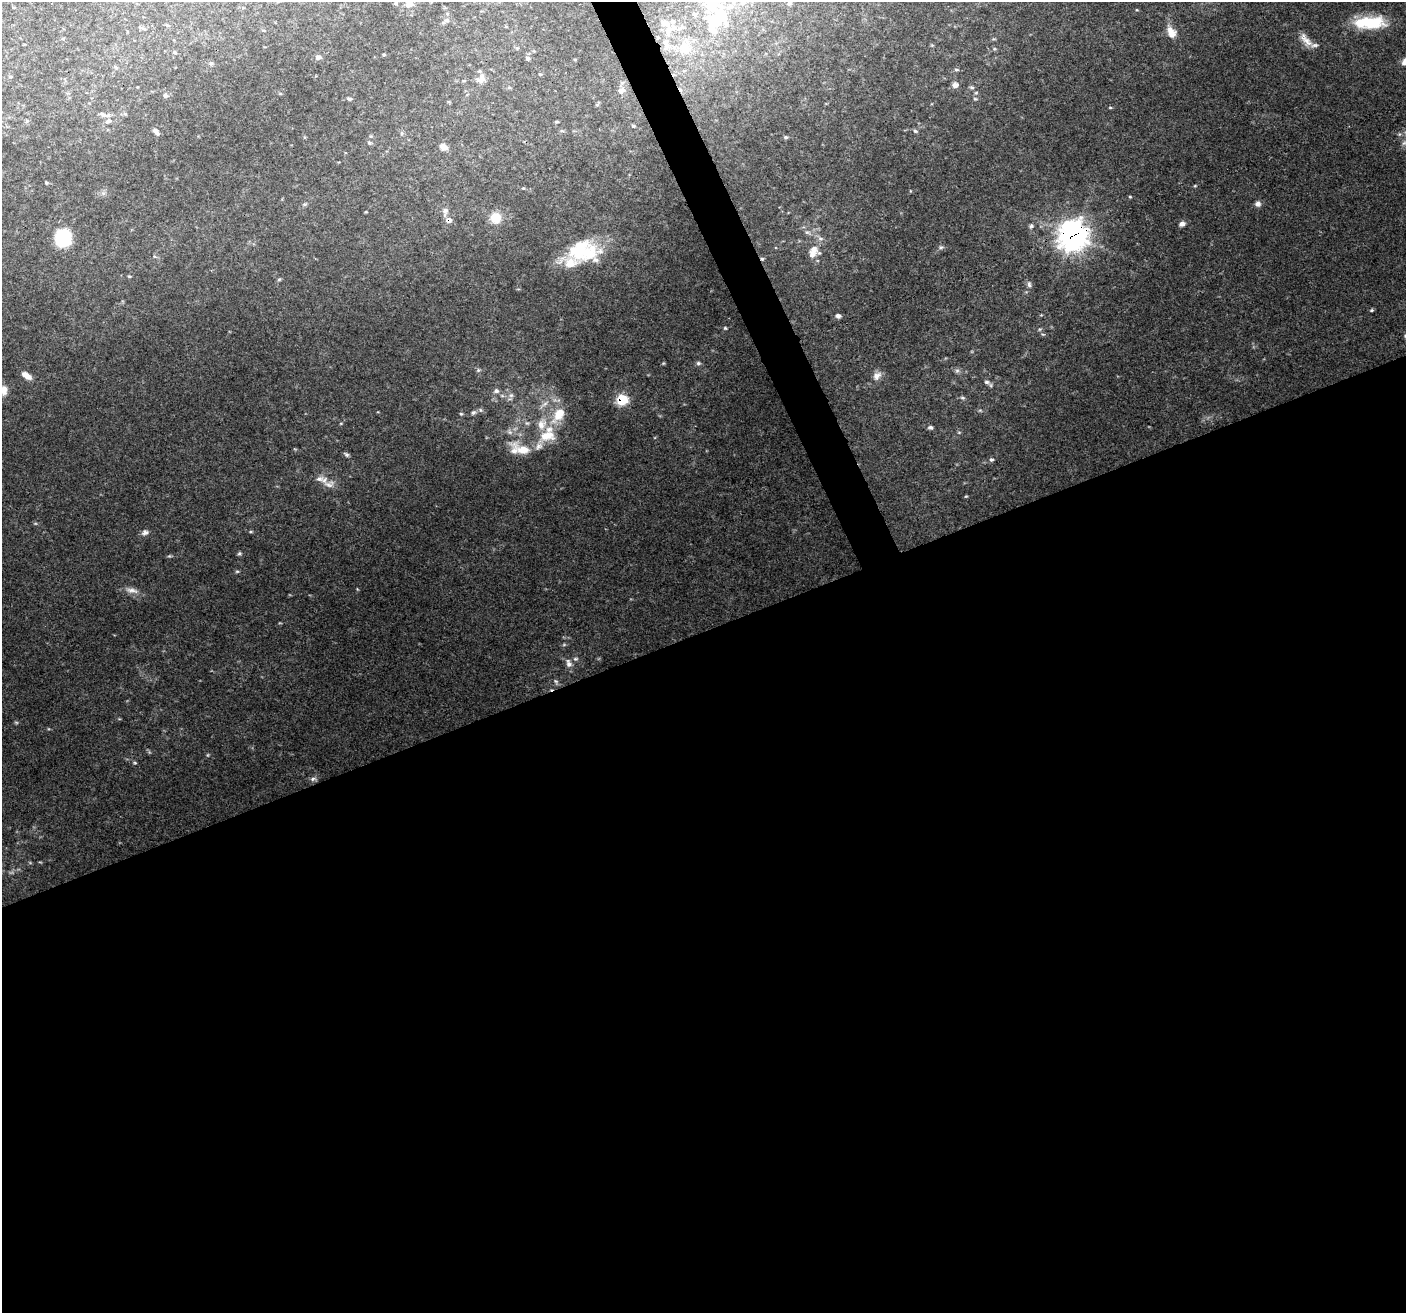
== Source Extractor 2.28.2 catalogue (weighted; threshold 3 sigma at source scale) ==
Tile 15 of 4 x 4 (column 3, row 4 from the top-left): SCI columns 2810-4213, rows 145-1455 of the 5618 x 5474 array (HDU 1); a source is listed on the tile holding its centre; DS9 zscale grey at full resolution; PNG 1408 x 1315 px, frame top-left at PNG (2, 2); no overlay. Shown black and unused: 53% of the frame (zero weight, under 3 of 4 exposures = <1% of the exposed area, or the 3 px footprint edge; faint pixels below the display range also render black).
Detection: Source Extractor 2.28.2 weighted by HDU 2 'WHT'; one run over the whole footprint, this tile lists its part. Background 0.115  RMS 0.006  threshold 0.0269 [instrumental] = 3 sigma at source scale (4.5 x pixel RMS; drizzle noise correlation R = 1.50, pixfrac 1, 0.0396/0.0396 arcsec/px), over >= 5 px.
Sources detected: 120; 2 too faint to see at this stretch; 2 cosmic-ray / hot-pixel residue — not listed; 16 inside a brighter listed object's ellipse — not listed separately; the other 100 listed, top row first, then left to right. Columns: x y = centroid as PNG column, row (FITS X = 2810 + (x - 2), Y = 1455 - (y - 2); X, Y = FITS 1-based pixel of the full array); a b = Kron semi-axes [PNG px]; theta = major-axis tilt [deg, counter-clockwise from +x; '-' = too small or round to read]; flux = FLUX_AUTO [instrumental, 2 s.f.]
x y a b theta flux
396 3 6 4 -71 0.94
409 3 11 10 - 5.3
789 3 6 4 -11 1
14 7 4 3 - 0.48
717 18 38 28 42 37
446 21 12 5 30 1.9
1370 22 37 14 2 27
167 25 5 4 - 0.72
668 30 12 11 - 6.2
1171 34 14 13 - 5.2
1306 40 23 8 -51 5.6
665 42 10 9 - 4.7
684 47 20 18 -71 17
174 52 5 3 - 0.68
384 55 4 4 - 0.67
318 57 9 6 0 1.9
527 58 6 5 - 1.2
211 63 6 5 - 1
115 67 6 4 -69 0.78
956 70 7 4 4 0.99
10 77 5 3 - 0.62
481 79 15 11 36 5.2
955 85 8 7 - 2.8
972 87 6 5 - 1
622 90 11 8 27 3
976 93 5 4 - 0.74
280 94 6 4 1 0.66
165 95 6 6 - 1.6
349 99 6 4 -5 1.1
1110 107 5 3 - 0.53
103 115 11 6 -29 2.1
108 121 10 7 21 2.6
556 122 5 3 - 0.66
633 126 4 3 - 0.75
156 131 9 5 -46 1.9
562 131 6 4 -17 0.72
915 131 6 5 - 1.1
786 137 6 4 -19 0.85
369 143 6 5 - 0.99
443 147 10 7 -32 3.5
46 183 5 4 - 0.7
523 188 4 4 - 0.61
1130 197 4 4 - 0.59
304 204 6 4 -18 0.76
1258 204 7 7 - 2.3
445 211 12 7 86 2.9
366 212 4 3 - 0.49
496 218 14 14 - 9
449 220 8 7 - 2.9
1182 224 7 5 24 2.7
1031 226 7 6 - 1.3
807 232 8 5 -28 1.6
1073 235 12 11 - 570
63 238 19 17 81 25
820 238 9 6 -18 1.9
941 247 6 5 - 1.1
813 249 12 10 -11 5
583 251 42 26 9 38
129 276 4 4 - 0.64
279 279 5 4 - 0.77
1029 284 8 5 -87 1.7
1371 310 5 4 - 0.82
838 316 6 5 - 1.8
725 328 4 4 - 0.7
1043 334 6 3 16 0.65
698 363 6 5 - 1.2
478 370 6 5 - 1
957 371 6 6 - 1.4
27 376 12 6 -33 5.1
877 376 13 9 48 3.9
986 382 8 5 -11 1.7
3 390 12 11 - 5.1
496 391 8 6 9 1.9
511 395 7 6 - 1.7
962 398 8 4 -9 1
622 400 7 7 - 29
544 404 18 5 36 4
473 412 7 6 - 1.6
461 414 5 4 - 0.7
558 415 29 15 55 16
527 423 7 4 -18 1
930 427 6 5 - 1.4
959 432 5 3 - 0.59
547 436 26 16 12 16
523 450 35 12 -28 13
346 454 7 5 -39 1.3
991 460 6 5 - 1.1
329 484 16 10 0 4.6
966 496 5 3 - 0.57
145 532 9 7 18 2.3
239 554 5 5 - 1.1
169 556 6 4 17 0.75
237 571 6 4 1 0.76
132 590 20 7 -9 4.3
575 659 7 5 0 1.3
569 663 13 8 -72 3.3
556 682 9 6 -63 1.5
207 755 5 4 - 0.63
135 763 5 4 - 0.72
313 779 9 6 18 1.9
Overlapping masked pixels (flux is a lower limit): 3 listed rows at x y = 449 220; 1073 235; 622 400
Isophote crosses this tile's border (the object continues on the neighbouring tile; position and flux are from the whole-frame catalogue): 3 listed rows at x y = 409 3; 717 18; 3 390
Unlisted compact peaks at least as high as the median listed source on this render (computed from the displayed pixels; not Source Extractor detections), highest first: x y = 1195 186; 251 532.